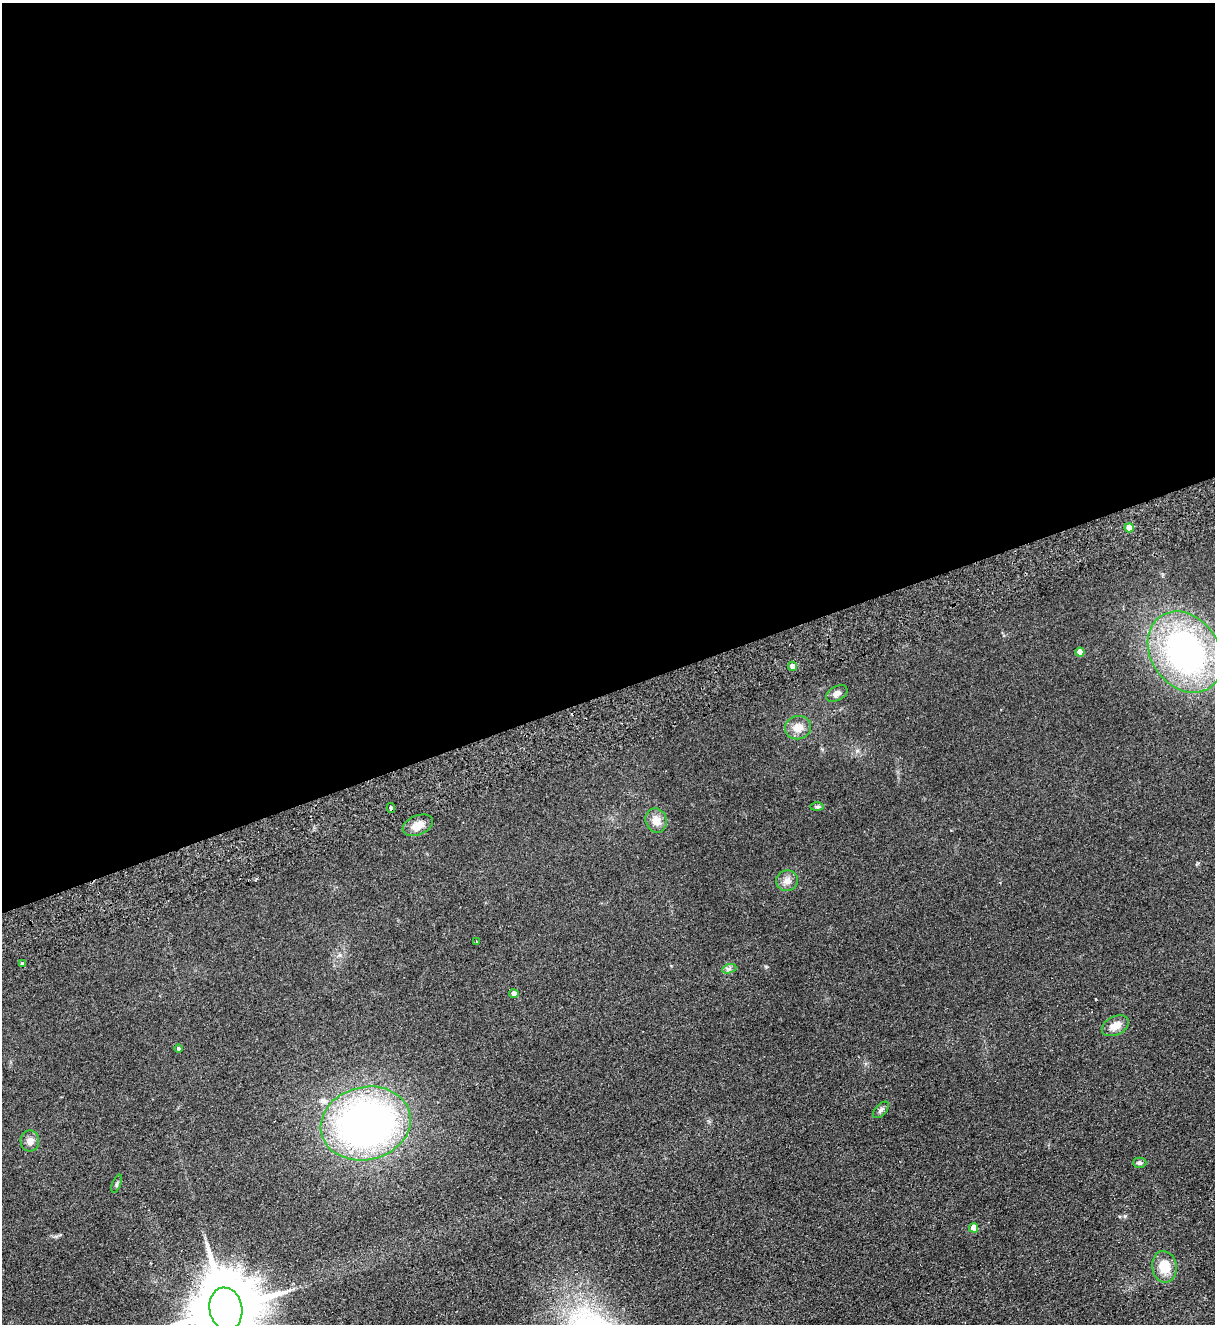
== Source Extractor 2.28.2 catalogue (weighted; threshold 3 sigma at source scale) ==
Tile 2 of 4 x 4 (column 2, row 1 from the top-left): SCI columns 1506-2718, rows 4024-5345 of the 5314 x 5400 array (HDU 1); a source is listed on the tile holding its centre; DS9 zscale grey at full resolution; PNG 1217 x 1326 px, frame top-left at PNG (2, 3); each listed source drawn as its Kron ellipse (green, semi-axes under 4 px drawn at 4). Shown black and unused: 52% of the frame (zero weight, under 2 of 3 exposures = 3% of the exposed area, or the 3 px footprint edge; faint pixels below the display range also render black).
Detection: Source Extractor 2.28.2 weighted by HDU 2 'WHT'; one run over the whole footprint, this tile lists its part. Background 0.0777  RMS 0.01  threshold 0.0467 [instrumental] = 3 sigma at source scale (4.5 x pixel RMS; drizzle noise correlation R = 1.50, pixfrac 1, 0.05/0.05 arcsec/px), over >= 5 px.
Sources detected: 25; all 25 listed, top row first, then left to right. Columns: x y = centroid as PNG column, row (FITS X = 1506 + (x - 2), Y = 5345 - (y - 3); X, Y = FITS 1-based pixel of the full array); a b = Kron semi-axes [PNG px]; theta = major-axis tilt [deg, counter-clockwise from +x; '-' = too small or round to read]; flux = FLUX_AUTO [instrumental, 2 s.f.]
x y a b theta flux
1129 528 4 4 - 17
1080 652 4 4 - 13
1185 652 43 34 -55 280
793 666 5 4 - 7.7
837 694 11 7 29 4.4
798 728 13 11 18 11
817 807 7 4 1 1.7
391 808 5 3 - 36
656 821 12 10 -72 11
418 825 16 9 23 11
787 881 11 10 - 6
476 942 3 2 - 0.85
22 963 4 3 - 2.8
729 969 7 4 19 2.2
514 994 4 4 - 8.1
1115 1026 14 9 27 10
178 1049 4 4 - 1.5
881 1110 10 5 46 2.9
366 1123 45 36 13 420
30 1141 10 9 - 5.8
1140 1163 6 5 - 2.3
117 1184 9 3 69 1.5
974 1228 4 4 - 14
1164 1267 16 12 -80 19
226 1309 21 16 -80 11000
Overlapping masked pixels (flux is a lower limit): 1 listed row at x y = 391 808
Isophote crosses this tile's border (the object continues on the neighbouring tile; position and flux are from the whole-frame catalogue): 1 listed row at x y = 226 1309